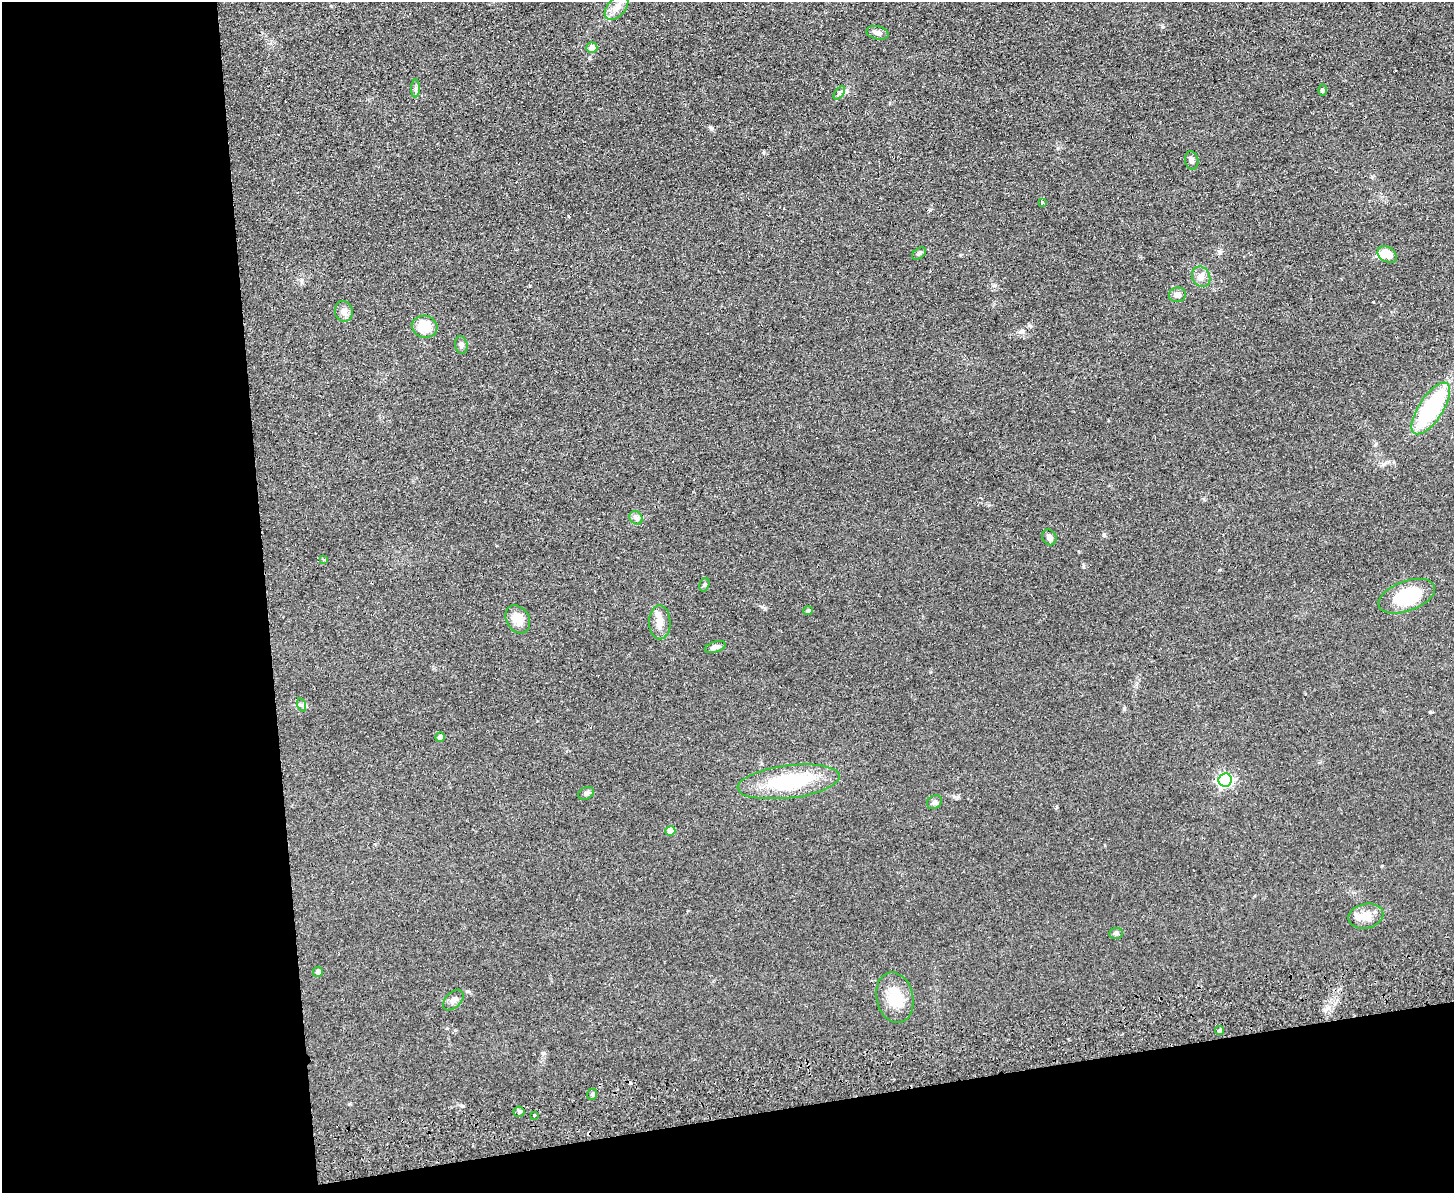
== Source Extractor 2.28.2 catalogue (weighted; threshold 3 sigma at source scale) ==
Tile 10 of 3 x 4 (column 1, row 4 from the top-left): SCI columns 259-1710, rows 57-1247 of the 4762 x 4877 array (HDU 1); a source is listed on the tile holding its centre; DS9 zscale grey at full resolution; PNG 1456 x 1195 px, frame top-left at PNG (2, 2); each listed source drawn as its Kron ellipse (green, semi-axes under 4 px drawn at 4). Shown black and unused: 25% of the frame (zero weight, under 2 of 3 exposures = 3% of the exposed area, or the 3 px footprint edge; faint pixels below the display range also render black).
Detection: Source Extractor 2.28.2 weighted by HDU 2 'WHT'; one run over the whole footprint, this tile lists its part. Background 0.084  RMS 0.0092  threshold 0.0414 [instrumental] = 3 sigma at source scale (4.5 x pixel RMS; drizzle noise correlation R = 1.50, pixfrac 1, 0.05/0.05 arcsec/px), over >= 5 px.
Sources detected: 44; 1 inside a brighter object's white glare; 2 cosmic-ray / hot-pixel residue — neither listed nor drawn; the other 41 listed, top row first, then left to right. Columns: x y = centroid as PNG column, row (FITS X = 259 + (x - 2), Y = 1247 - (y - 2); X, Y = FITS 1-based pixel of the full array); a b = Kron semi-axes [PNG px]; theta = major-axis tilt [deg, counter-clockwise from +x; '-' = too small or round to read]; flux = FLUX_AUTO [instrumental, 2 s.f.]
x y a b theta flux
617 7 15 9 47 7.5
878 33 11 6 -14 3.8
592 48 5 5 - 7.9
415 88 9 4 89 1.9
1322 90 6 4 -89 1.1
839 93 7 4 54 1.8
1192 160 9 6 -77 3
1042 202 3 3 - 3.1
919 253 8 5 35 1.8
1387 255 10 7 -33 11
1201 277 10 9 - 5.2
1177 295 8 7 - 4
344 311 10 9 - 5
425 327 13 11 -14 18
461 345 9 6 -82 2.5
1431 408 30 12 57 97
636 518 7 6 - 2.5
1049 537 8 7 - 3.7
324 560 4 3 - 0.84
704 585 7 5 73 1.4
1407 596 29 15 20 39
808 611 5 4 - 2.1
518 619 15 11 -59 12
660 622 17 10 -90 8.9
715 647 11 5 18 3.5
302 705 7 4 -72 1.7
440 737 5 4 - 2.7
1225 780 7 6 - 160
789 782 51 16 7 70
586 793 8 6 26 2.2
934 802 8 6 36 2.3
670 831 5 5 - 13
1366 916 18 12 12 12
1116 933 6 5 - 2.2
318 972 5 5 - 3.5
895 998 25 18 -77 25
453 1000 12 7 46 3.8
1219 1030 4 3 - 2.6
592 1094 6 4 69 1.7
519 1112 5 5 - 1.5
534 1115 3 3 - 1.4
Unlisted compact peaks at least as high as the median listed source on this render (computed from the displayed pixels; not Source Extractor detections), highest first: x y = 1430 712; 1104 535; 995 285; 764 152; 710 127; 1373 302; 1163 27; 568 216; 1219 251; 1083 567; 1020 332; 930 210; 1058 148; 1219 570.